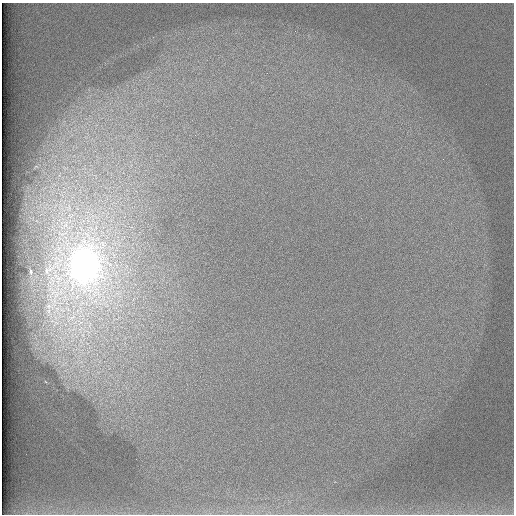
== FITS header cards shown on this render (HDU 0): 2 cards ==
NAXIS1  =                  512 /
NAXIS2  =                  512 /

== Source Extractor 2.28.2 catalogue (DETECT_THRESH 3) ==
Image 512 x 512 px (HDU 0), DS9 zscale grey, 1 PNG px = 1 image px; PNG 516 x 516 px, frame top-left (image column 1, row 512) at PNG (2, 3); no overlay
Background 99.1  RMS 2.9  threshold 8.66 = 3 sigma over >= 5 px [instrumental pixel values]
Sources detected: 3; all 3 listed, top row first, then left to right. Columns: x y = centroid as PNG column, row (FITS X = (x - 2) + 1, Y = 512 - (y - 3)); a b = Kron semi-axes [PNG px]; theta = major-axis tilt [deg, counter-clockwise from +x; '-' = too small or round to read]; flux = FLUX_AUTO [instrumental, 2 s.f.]
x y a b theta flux
84 265 36 28 -84 85000
46 270 8 6 -89 690
31 272 3 2 - 200